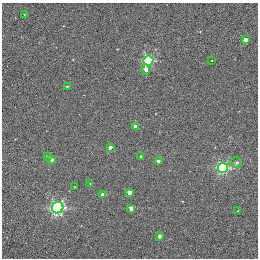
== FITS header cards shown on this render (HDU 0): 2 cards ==
NAXIS1  =                  256 / STANDARD FITS FORMAT
NAXIS2  =                  256 / STANDARD FITS FORMAT

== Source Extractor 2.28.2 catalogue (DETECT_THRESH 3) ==
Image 256 x 256 px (HDU 0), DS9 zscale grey, 1 PNG px = 1 image px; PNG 260 x 260 px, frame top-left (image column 1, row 256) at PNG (2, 3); each listed source drawn as its Kron ellipse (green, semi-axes under 4 px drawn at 4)
Background 0.448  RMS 4.9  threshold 14.6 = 3 sigma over >= 5 px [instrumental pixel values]
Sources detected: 22; all 22 listed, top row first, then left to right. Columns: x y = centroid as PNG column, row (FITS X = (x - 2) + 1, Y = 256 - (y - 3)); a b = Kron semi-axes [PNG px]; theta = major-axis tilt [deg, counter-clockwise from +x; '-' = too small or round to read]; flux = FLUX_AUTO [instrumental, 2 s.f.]
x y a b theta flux
24 14 3 2 - 190
245 40 3 3 - 2000
148 60 5 5 - 30000
212 61 3 2 - 1000
146 69 5 4 - 1600
67 87 3 3 - 410
135 127 4 3 - 2900
110 147 4 3 - 1200
140 156 3 3 - 380
48 157 4 3 - 980
51 160 3 3 - 1300
158 161 3 3 - 900
236 162 6 5 - 630
223 168 5 5 - 38000
90 183 3 2 - 970
75 187 2 2 - 260
129 192 4 3 - 2500
103 195 4 3 - 2500
58 208 6 5 - 61000
131 208 4 3 - 2500
238 211 3 2 - 260
159 236 3 3 - 1200

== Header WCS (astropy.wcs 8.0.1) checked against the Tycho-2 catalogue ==
Header WCS as astropy/WCSLIB reads it (applying the file's SIP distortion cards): RA---TAN-SIP/DEC--TAN-SIP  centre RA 20:00:38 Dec +22:42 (300.16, +22.70 deg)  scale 1.22 arcsec/px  FOV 5.2' x 5.2'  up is +79 deg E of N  parity normal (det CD < 0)
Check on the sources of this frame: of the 22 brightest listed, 3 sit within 1.5 arcsec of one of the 5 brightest Tycho-2 stars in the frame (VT <= 11.35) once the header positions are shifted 0.44 arcsec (0.38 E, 0.23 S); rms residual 0.43 arcsec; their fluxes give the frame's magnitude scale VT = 19.66 - 2.5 log10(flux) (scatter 0.09 mag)
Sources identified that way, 3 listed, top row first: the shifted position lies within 1.5 arcsec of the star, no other Tycho-2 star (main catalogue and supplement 1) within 3.0 arcsec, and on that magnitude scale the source's flux lands within +1.5 / -3 mag of the star's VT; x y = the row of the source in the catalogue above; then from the Tycho-2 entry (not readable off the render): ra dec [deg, ICRS J2000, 3 dp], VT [Tycho-2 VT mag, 2 dp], TYC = Tycho-2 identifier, HIP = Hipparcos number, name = IAU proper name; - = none
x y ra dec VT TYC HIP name
135 127 300.159 +22.702 11.00 2141-1346-1 - -
75 187 300.142 +22.678 11.35 2141-1182-1 - -
103 195 300.137 +22.687 11.25 2141-1124-1 - -